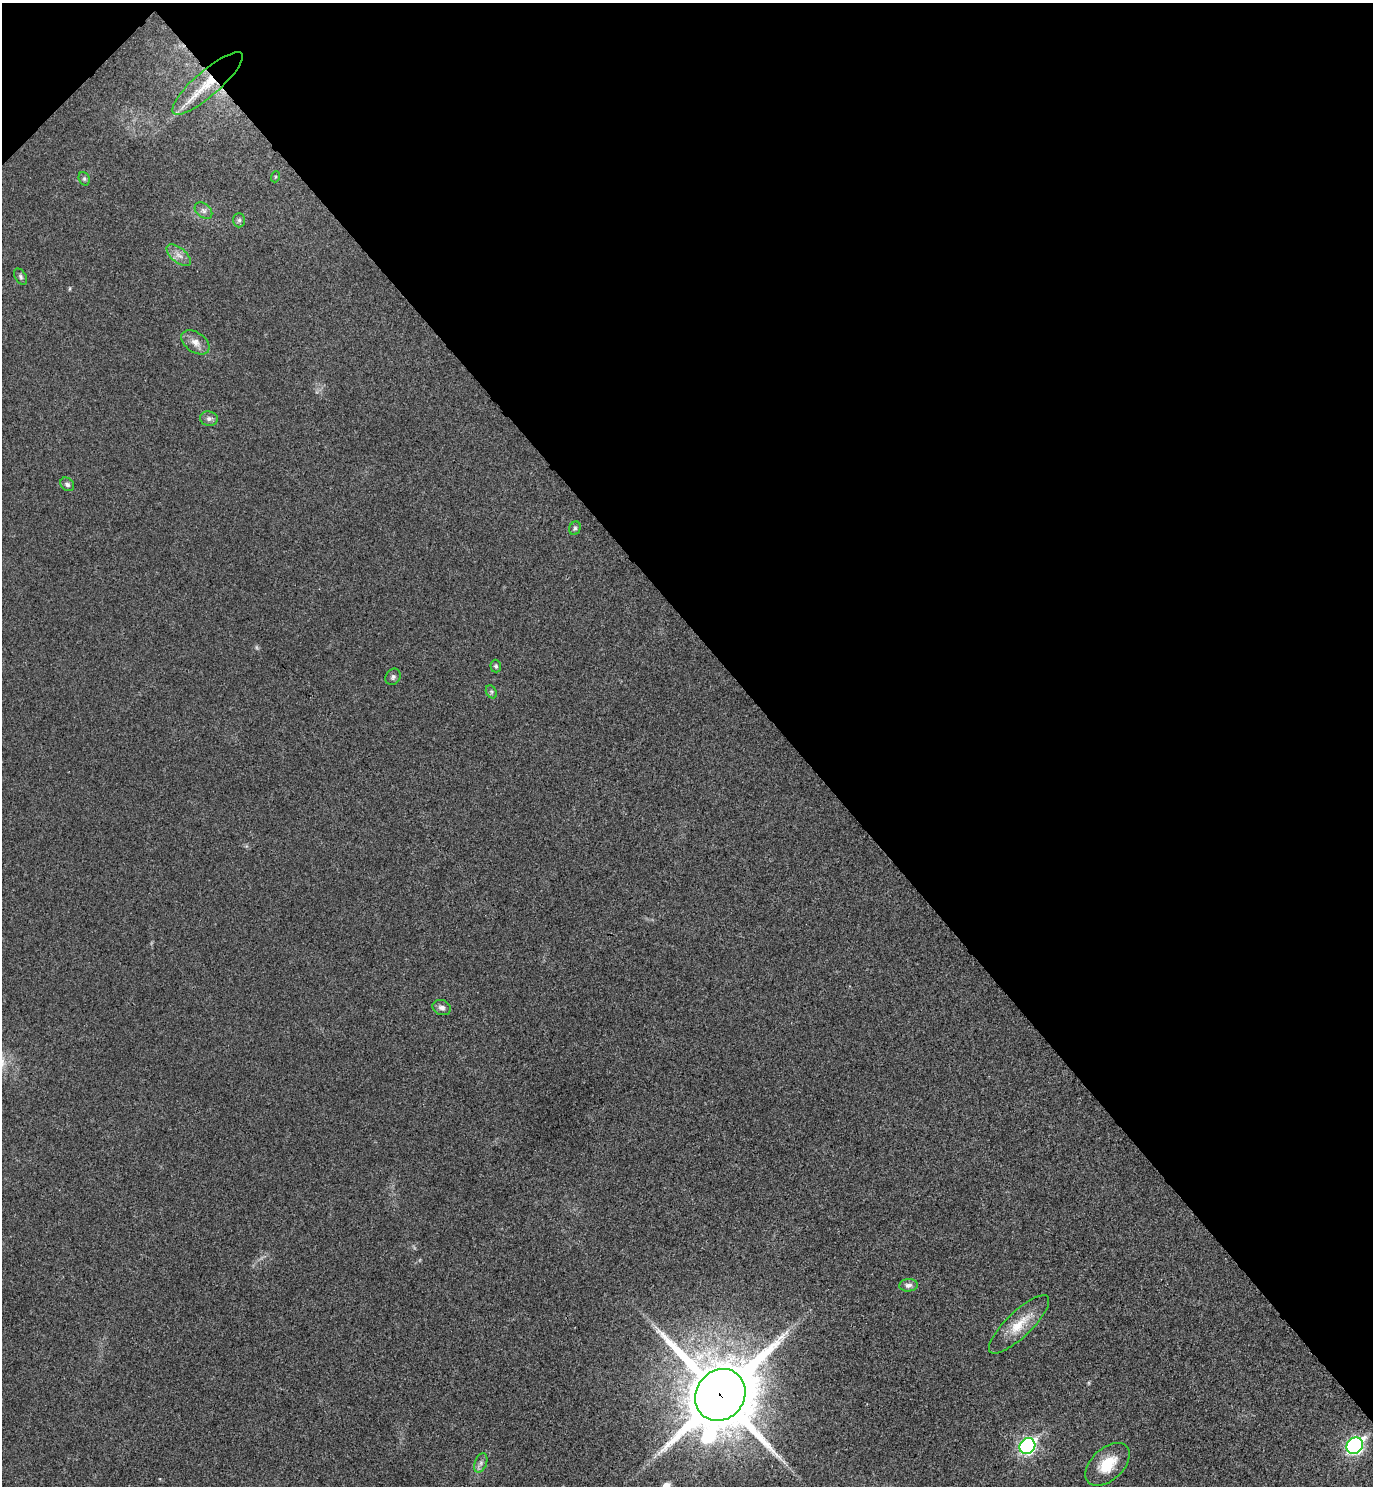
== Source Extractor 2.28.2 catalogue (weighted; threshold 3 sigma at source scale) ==
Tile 3 of 4 x 4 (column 3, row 1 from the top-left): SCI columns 2943-4313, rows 4499-5982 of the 6024 x 6027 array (HDU 1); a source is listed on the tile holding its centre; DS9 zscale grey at full resolution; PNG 1375 x 1488 px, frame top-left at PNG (2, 3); each listed source drawn as its Kron ellipse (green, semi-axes under 4 px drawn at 4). Shown black and unused: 43% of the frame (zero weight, under 3 of 4 exposures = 6% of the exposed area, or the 3 px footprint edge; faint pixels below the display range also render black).
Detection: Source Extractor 2.28.2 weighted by HDU 2 'WHT'; one run over the whole footprint, this tile lists its part. Background 0.0284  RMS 0.0063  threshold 0.0283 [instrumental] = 3 sigma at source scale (4.5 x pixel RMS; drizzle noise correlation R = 1.50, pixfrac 1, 0.05/0.05 arcsec/px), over >= 5 px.
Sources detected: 22; all 22 listed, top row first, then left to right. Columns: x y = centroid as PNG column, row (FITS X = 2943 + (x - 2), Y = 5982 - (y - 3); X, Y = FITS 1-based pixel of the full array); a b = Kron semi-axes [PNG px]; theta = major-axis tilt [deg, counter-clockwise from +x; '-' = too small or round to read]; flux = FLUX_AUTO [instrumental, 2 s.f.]
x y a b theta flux
207 83 45 12 41 24
275 177 5 3 - 0.73
84 179 7 5 -69 1.2
203 211 10 7 -39 2.5
239 220 7 6 - 1.4
179 255 14 7 -39 4.5
21 277 9 5 -56 1.4
195 342 16 10 -35 5.2
209 419 9 7 -8 2.2
67 484 8 6 -42 1.7
575 528 7 5 63 1.3
496 666 6 5 - 1.1
393 677 9 7 55 1.8
491 692 7 5 -61 1.3
442 1008 9 7 -21 2.7
908 1285 9 6 5 2.5
1019 1324 40 12 44 15
720 1395 27 24 53 6100
1027 1446 8 7 - 150
1355 1446 9 7 45 140
481 1463 10 6 70 2.3
1108 1464 26 16 43 17
Overlapping masked pixels (flux is a lower limit): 2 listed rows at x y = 207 83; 720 1395